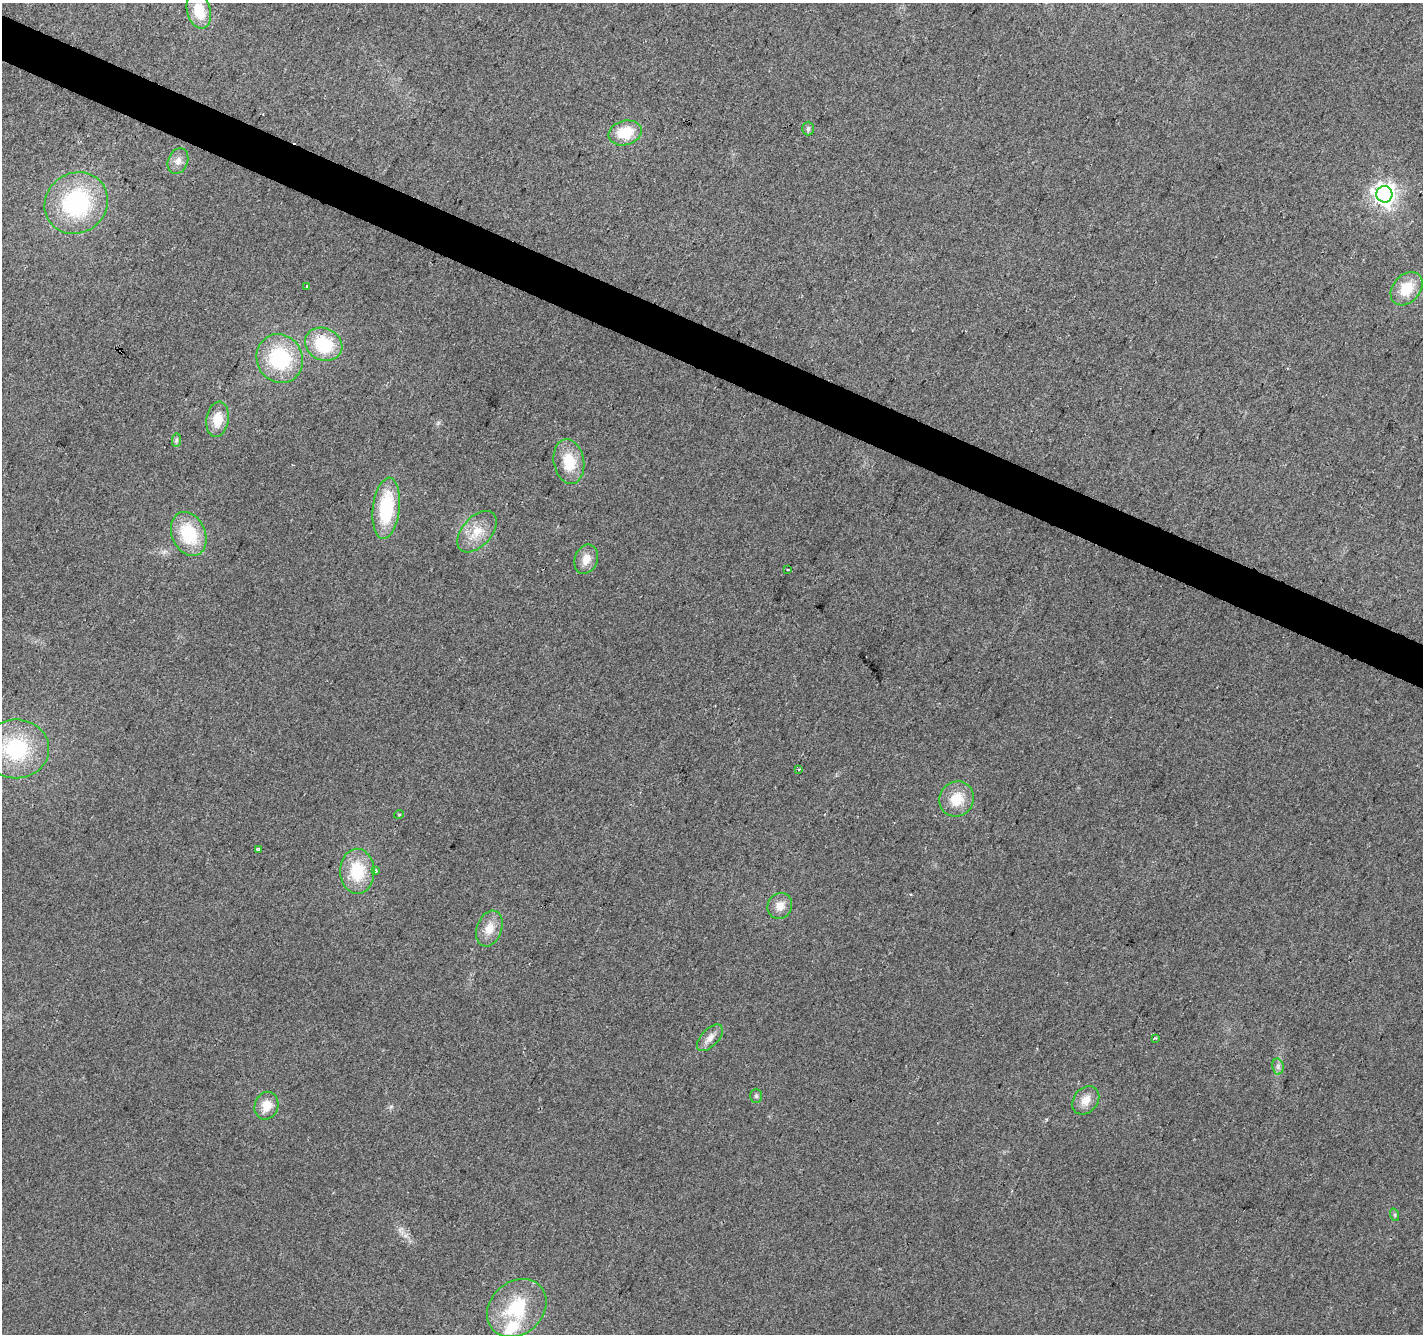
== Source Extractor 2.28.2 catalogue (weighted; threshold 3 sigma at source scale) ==
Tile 11 of 4 x 4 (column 3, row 3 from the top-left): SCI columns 2849-4269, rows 1603-2934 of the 5690 x 5802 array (HDU 1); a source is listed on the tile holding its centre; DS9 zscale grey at full resolution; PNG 1425 x 1336 px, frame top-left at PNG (2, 3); each listed source drawn as its Kron ellipse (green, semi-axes under 4 px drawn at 4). Shown black and unused: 3% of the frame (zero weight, under 2 of 3 exposures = <1% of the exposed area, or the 3 px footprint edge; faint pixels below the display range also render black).
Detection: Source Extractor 2.28.2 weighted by HDU 2 'WHT'; one run over the whole footprint, this tile lists its part. Background 0.0552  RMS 0.0089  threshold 0.04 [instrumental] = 3 sigma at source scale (4.5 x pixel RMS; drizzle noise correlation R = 1.50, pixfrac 1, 0.0396/0.0396 arcsec/px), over >= 5 px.
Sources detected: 38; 2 cosmic-ray / hot-pixel residue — neither listed nor drawn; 1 inside a brighter listed object's ellipse — not listed separately; the other 35 listed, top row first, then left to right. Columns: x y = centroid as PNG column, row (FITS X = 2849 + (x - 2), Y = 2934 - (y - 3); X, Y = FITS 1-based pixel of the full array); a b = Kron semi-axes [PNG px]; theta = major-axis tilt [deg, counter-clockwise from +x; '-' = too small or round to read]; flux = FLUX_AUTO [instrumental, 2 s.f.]
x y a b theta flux
199 11 18 11 -75 23
808 129 7 6 - 2
625 133 17 12 14 26
178 161 13 10 67 6.4
1384 194 8 8 - 580
76 203 32 30 34 100
307 286 3 3 - 1.1
1407 289 18 13 49 23
324 344 19 16 -26 47
280 359 25 23 -63 70
218 419 17 11 81 17
176 440 7 4 89 1.7
569 462 22 15 -79 27
386 508 30 13 83 59
477 532 24 14 48 18
189 534 23 17 -67 44
586 559 15 11 69 10
788 569 3 2 - 1.4
16 749 33 29 1 74
799 769 3 3 - 0.97
957 799 18 17 - 21
399 814 5 3 - 0.69
258 850 4 3 - 5
357 871 22 17 -89 36
376 871 3 3 - 3.5
780 906 13 12 - 9.6
489 929 18 12 70 13
710 1038 16 8 46 7
1155 1038 3 3 - 1.2
1278 1067 8 5 -80 2.6
756 1096 7 6 - 1.8
1086 1100 15 12 51 11
266 1106 14 11 70 14
1395 1215 6 4 -72 1.2
517 1308 32 26 42 54